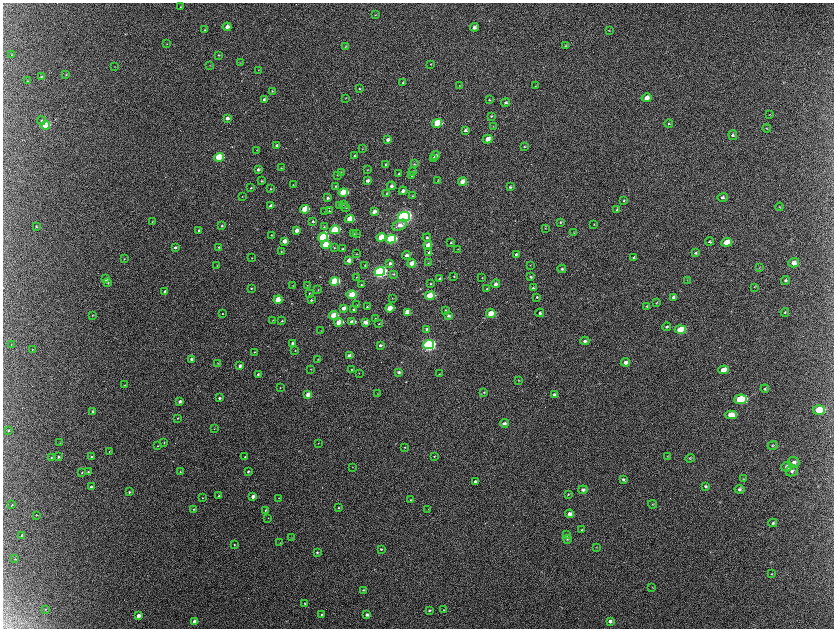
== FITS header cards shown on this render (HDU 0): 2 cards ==
NAXIS1  =                 1663 / length of data axis 1
NAXIS2  =                 1252 / length of data axis 2

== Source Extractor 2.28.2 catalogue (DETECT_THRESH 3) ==
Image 1663 x 1252 px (HDU 0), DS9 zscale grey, zoomed out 1/2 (1 PNG px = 2 x 2 image px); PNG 836 x 630 px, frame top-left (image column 2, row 1251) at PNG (3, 3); each listed source drawn as its Kron ellipse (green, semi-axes under 4 px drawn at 4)
Background 2170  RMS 33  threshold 98.4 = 3 sigma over >= 5 px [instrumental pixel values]
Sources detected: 315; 9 cannot appear on this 1/2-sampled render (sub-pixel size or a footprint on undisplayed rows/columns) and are neither listed nor drawn; the other 306 listed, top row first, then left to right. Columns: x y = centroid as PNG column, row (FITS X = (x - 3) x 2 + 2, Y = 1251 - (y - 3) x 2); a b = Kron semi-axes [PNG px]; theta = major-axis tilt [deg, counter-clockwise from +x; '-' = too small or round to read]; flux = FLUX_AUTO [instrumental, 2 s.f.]
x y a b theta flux
180 7 3 2 - 4.2e+03
375 15 3 2 - 3.2e+03
227 27 4 3 - 3.8e+04
474 27 4 3 - 3.2e+04
204 30 3 3 - 5.1e+03
609 31 3 3 - 3.6e+03
167 44 3 2 - 2.6e+03
566 46 3 3 - 4.1e+03
346 47 3 3 - 5.5e+03
12 54 3 3 - 3.5e+03
219 55 3 3 - 4.5e+03
240 62 3 2 - 2.5e+03
431 64 3 2 - 3.1e+03
210 65 3 2 - 2.6e+03
114 67 3 2 - 2.5e+03
258 70 2 2 - 3.0e+03
66 75 4 2 - 4.3e+03
42 77 4 3 - 1.4e+04
27 81 3 3 - 4.8e+03
403 82 3 3 - 7.1e+03
460 86 3 3 - 3.2e+03
536 86 4 3 - 4.1e+03
359 89 3 2 - 5.5e+03
272 91 3 3 - 5.5e+03
346 98 2 1 - 2.1e+03
647 98 5 4 - 3.4e+04
264 99 3 3 - 1.4e+04
489 100 4 3 - 6.6e+03
505 103 4 3 - 1.1e+04
770 115 4 3 - 4.5e+03
491 116 4 3 - 7.0e+03
227 118 4 3 - 2.6e+04
41 121 4 4 - 9.4e+03
437 123 5 4 - 2.2e+05
669 123 4 4 - 7.8e+03
46 125 4 3 - 3.3e+05
493 126 3 3 - 4.0e+03
767 128 4 3 - 5.0e+03
465 130 4 3 - 1.7e+04
733 135 5 4 - 1.2e+04
488 139 5 4 - 5.6e+04
388 140 4 3 - 2.0e+04
277 145 3 3 - 1.2e+04
524 146 3 3 - 6.2e+03
362 149 3 2 - 2.9e+03
257 150 2 2 - 2.9e+03
354 156 3 3 - 6.0e+03
435 156 5 4 - 2.4e+04
219 157 5 3 - 4.5e+05
433 158 4 3 - 6.2e+03
386 164 4 3 - 7.1e+03
414 164 3 3 - 7.2e+03
281 168 3 2 - 3.3e+03
367 169 3 2 - 3.2e+03
258 170 4 3 - 1.7e+04
413 171 4 3 - 1.2e+04
341 172 3 2 - 3.0e+03
399 174 4 3 - 7.3e+03
337 175 3 2 - 4.0e+03
412 176 3 3 - 3.9e+03
438 180 3 3 - 3.9e+03
261 181 3 2 - 6.5e+03
367 181 3 3 - 1.9e+04
463 182 4 3 - 8.3e+04
293 185 3 2 - 3.4e+03
335 186 3 3 - 4.9e+03
391 186 4 3 - 1.6e+04
510 187 3 3 - 8.2e+03
251 188 3 2 - 5.3e+03
271 189 3 3 - 5.0e+03
403 191 4 3 - 2.6e+04
343 192 5 3 - 3.1e+05
387 193 3 2 - 3.8e+03
242 196 3 2 - 3.4e+03
412 196 3 2 - 2.8e+03
722 197 5 4 - 1.4e+04
328 198 3 3 - 1.3e+04
624 201 4 3 - 6.9e+03
339 205 3 2 - 5.1e+03
343 205 3 3 - 4.0e+03
271 206 3 3 - 3.3e+04
780 207 4 3 - 5.4e+03
346 208 3 2 - 4.7e+03
305 209 4 3 - 2.2e+05
617 210 4 3 - 6.2e+03
325 211 3 3 - 5.7e+03
329 211 4 3 - 6.7e+03
374 212 4 3 - 4.2e+04
404 217 6 4 15 2.3e+06
349 219 4 3 - 1.7e+05
313 221 4 3 - 1.1e+04
152 222 3 2 - 3.9e+03
560 222 4 3 - 7.1e+03
594 224 3 3 - 3.8e+03
400 225 8 5 26 4.3e+04
36 226 3 3 - 5.6e+03
222 226 3 3 - 7.6e+03
324 227 3 3 - 5.6e+03
545 228 3 2 - 3.1e+03
199 230 3 3 - 1.1e+04
335 230 5 3 - 4.9e+05
296 231 4 3 - 4.5e+04
574 232 3 2 - 3.4e+03
357 233 3 2 - 3.3e+03
354 234 4 2 - 5.3e+03
271 235 3 3 - 4.4e+03
323 237 5 4 - 4.4e+05
381 237 5 3 - 1.8e+05
427 237 4 3 - 1.0e+04
391 239 5 4 - 7.8e+05
284 241 4 3 - 5.9e+04
710 241 4 4 - 1.0e+04
727 242 5 4 - 1.0e+05
451 243 3 3 - 6.3e+03
326 245 4 3 - 3.4e+05
428 245 4 3 - 6.5e+04
219 247 3 3 - 6.6e+03
175 248 3 3 - 1.4e+04
334 248 3 3 - 5.8e+03
343 249 4 3 - 6.7e+03
458 249 4 2 - 4.0e+03
281 252 3 2 - 4.4e+03
429 253 4 3 - 1.5e+04
695 253 4 3 - 7.5e+03
356 254 3 2 - 3.4e+03
516 254 3 3 - 9.4e+03
406 255 4 3 - 2.7e+04
252 258 2 2 - 3.3e+03
634 258 3 3 - 1.1e+04
124 259 2 2 - 2.9e+03
349 260 4 3 - 4.4e+04
390 263 4 3 - 1.9e+04
412 263 4 3 - 9.3e+04
428 263 2 2 - 2.8e+03
794 263 5 4 - 4.1e+04
365 265 3 3 - 6.3e+03
530 265 3 2 - 2.9e+03
217 266 2 2 - 2.5e+03
759 267 3 3 - 4.0e+03
562 269 4 4 - 1.1e+04
380 271 5 4 - 1.8e+06
393 274 4 3 - 7.5e+03
454 276 3 3 - 4.7e+03
356 277 3 2 - 2.8e+03
482 277 2 2 - 3.3e+03
531 277 4 3 - 9.1e+03
106 279 4 3 - 1.7e+04
440 279 4 3 - 1.1e+04
687 280 3 3 - 3.7e+03
785 280 4 4 - 1.2e+04
334 281 4 3 - 5.2e+05
108 283 3 3 - 6.5e+03
430 284 3 3 - 5.9e+03
495 284 4 3 - 2.5e+04
293 285 2 2 - 2.1e+03
307 285 3 1 - 2.3e+03
361 285 2 2 - 5.7e+03
754 287 4 2 - 4.2e+03
251 288 3 2 - 6.3e+03
487 288 3 3 - 5.3e+03
533 288 4 3 - 7.6e+03
318 290 3 2 - 3.4e+03
165 291 3 2 - 1.3e+04
309 293 2 2 - 4.5e+03
352 295 5 3 - 1.9e+05
430 296 5 3 - 2.6e+05
537 297 4 3 - 7.8e+03
673 297 4 3 - 1.3e+04
392 298 3 2 - 2.8e+03
278 300 4 3 - 2.0e+05
311 300 3 3 - 8.2e+03
656 303 3 3 - 5.3e+03
357 305 2 2 - 2.5e+03
647 306 4 3 - 6.4e+03
367 307 3 3 - 6.0e+03
344 308 4 3 - 6.1e+04
390 308 4 3 - 1.6e+05
354 310 3 3 - 1.2e+04
445 310 4 3 - 6.6e+03
407 312 4 4 - 8.1e+04
785 312 4 3 - 5.3e+03
540 313 4 3 - 1.2e+04
222 314 2 2 - 3.6e+03
491 314 5 3 - 1.3e+05
92 315 3 2 - 2.6e+03
333 315 4 3 - 2.1e+05
449 316 4 3 - 1.5e+04
375 319 3 3 - 5.8e+03
273 320 3 2 - 4.3e+03
282 321 3 2 - 6.9e+03
339 322 4 3 - 1.6e+05
352 322 4 3 - 7.8e+04
365 322 4 3 - 4.8e+04
379 324 3 2 - 4.3e+03
667 327 4 3 - 1.0e+04
427 329 4 3 - 1.7e+04
321 330 2 2 - 2.3e+03
680 330 6 4 3 2.0e+05
585 341 4 3 - 1.5e+04
293 343 3 3 - 1.6e+04
11 344 3 2 - 2.5e+03
380 345 3 3 - 1.3e+04
429 345 5 4 - 1.6e+06
32 350 2 2 - 3.2e+03
295 351 2 2 - 2.6e+03
254 352 3 2 - 3.2e+03
349 356 4 3 - 6.7e+04
191 359 3 2 - 1.8e+04
318 359 3 3 - 5.3e+03
625 362 5 4 - 3.0e+04
218 363 4 3 - 5.6e+03
240 366 3 3 - 3.0e+04
311 369 3 2 - 2.8e+03
352 369 3 2 - 4.5e+03
723 370 5 4 - 8.5e+04
399 372 4 3 - 1.3e+04
359 373 2 2 - 2.4e+03
258 374 3 3 - 1.2e+04
439 374 3 2 - 2.7e+03
518 380 3 2 - 3.1e+03
124 385 2 2 - 2.6e+03
280 388 2 2 - 3.5e+03
765 389 4 3 - 9.8e+03
484 392 4 3 - 6.3e+03
377 393 3 2 - 2.3e+03
308 394 4 3 - 7.6e+04
554 394 4 3 - 1.3e+04
219 398 3 3 - 1.1e+04
741 399 6 4 5 4.5e+05
180 401 3 2 - 2.1e+04
819 410 6 4 0 1.9e+05
93 411 3 3 - 1.6e+04
731 415 5 4 - 1.0e+05
178 418 3 2 - 4.1e+03
504 423 4 3 - 1.8e+04
214 429 3 2 - 2.0e+03
8 430 3 3 - 6.6e+03
164 442 2 2 - 2.6e+03
60 443 3 2 - 2.7e+03
318 443 3 2 - 3.3e+03
772 445 5 4 - 9.1e+03
157 446 3 2 - 2.9e+03
404 447 3 2 - 4.2e+03
109 451 3 2 - 5.3e+03
434 456 3 3 - 4.5e+03
668 456 3 2 - 3.3e+03
58 457 3 2 - 8.7e+03
92 457 3 3 - 9.1e+03
245 457 2 2 - 4.5e+03
51 458 3 3 - 4.6e+03
690 458 5 4 - 7.2e+03
794 462 6 5 - 2.5e+04
352 467 3 2 - 2.2e+03
787 467 5 5 - 2.7e+04
248 471 3 2 - 9.6e+03
792 471 6 5 - 2.1e+04
82 472 3 3 - 4.1e+03
88 472 3 3 - 6.3e+03
180 472 3 2 - 4.3e+03
623 479 4 4 - 9.5e+03
743 479 3 3 - 3.8e+03
475 481 3 3 - 1.1e+04
705 486 4 3 - 1.0e+04
91 487 3 2 - 1.1e+04
739 489 5 3 - 1.4e+04
583 490 4 4 - 1.8e+04
129 492 3 2 - 8.4e+03
568 494 4 3 - 5.8e+03
219 496 3 3 - 9.1e+03
253 496 3 3 - 3.2e+04
202 498 2 2 - 2.5e+03
279 498 3 2 - 3.0e+03
410 500 3 3 - 6.5e+03
653 504 4 3 - 6.1e+03
12 505 3 2 - 4.1e+03
338 508 3 3 - 4.6e+03
194 509 3 2 - 7.3e+03
428 509 3 2 - 3.0e+03
265 510 3 2 - 5.9e+03
569 514 4 3 - 4.5e+04
36 515 3 2 - 2.3e+03
268 518 2 2 - 2.7e+03
773 523 4 3 - 1.0e+04
582 530 4 3 - 6.6e+03
22 535 4 3 - 1.5e+04
567 535 4 3 - 7.4e+03
291 538 3 2 - 2.4e+03
567 539 4 3 - 7.1e+03
280 543 3 2 - 2.4e+03
234 545 3 3 - 4.3e+03
596 547 3 2 - 3.0e+03
381 549 3 3 - 7.5e+03
317 552 3 3 - 9.3e+03
15 559 3 2 - 3.4e+03
771 574 3 3 - 4.7e+03
652 587 3 2 - 2.8e+03
363 590 3 2 - 6.0e+03
305 603 3 3 - 5.3e+03
45 609 3 2 - 2.8e+03
429 610 3 3 - 8.5e+03
444 610 3 2 - 3.8e+03
322 615 3 3 - 8.0e+03
367 615 3 3 - 2.3e+04
138 616 3 3 - 3.3e+04
194 621 4 3 - 4.0e+04
610 621 4 4 - 1.9e+04
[9 sub-pixel or undisplayed-footprint detections neither listed nor drawn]